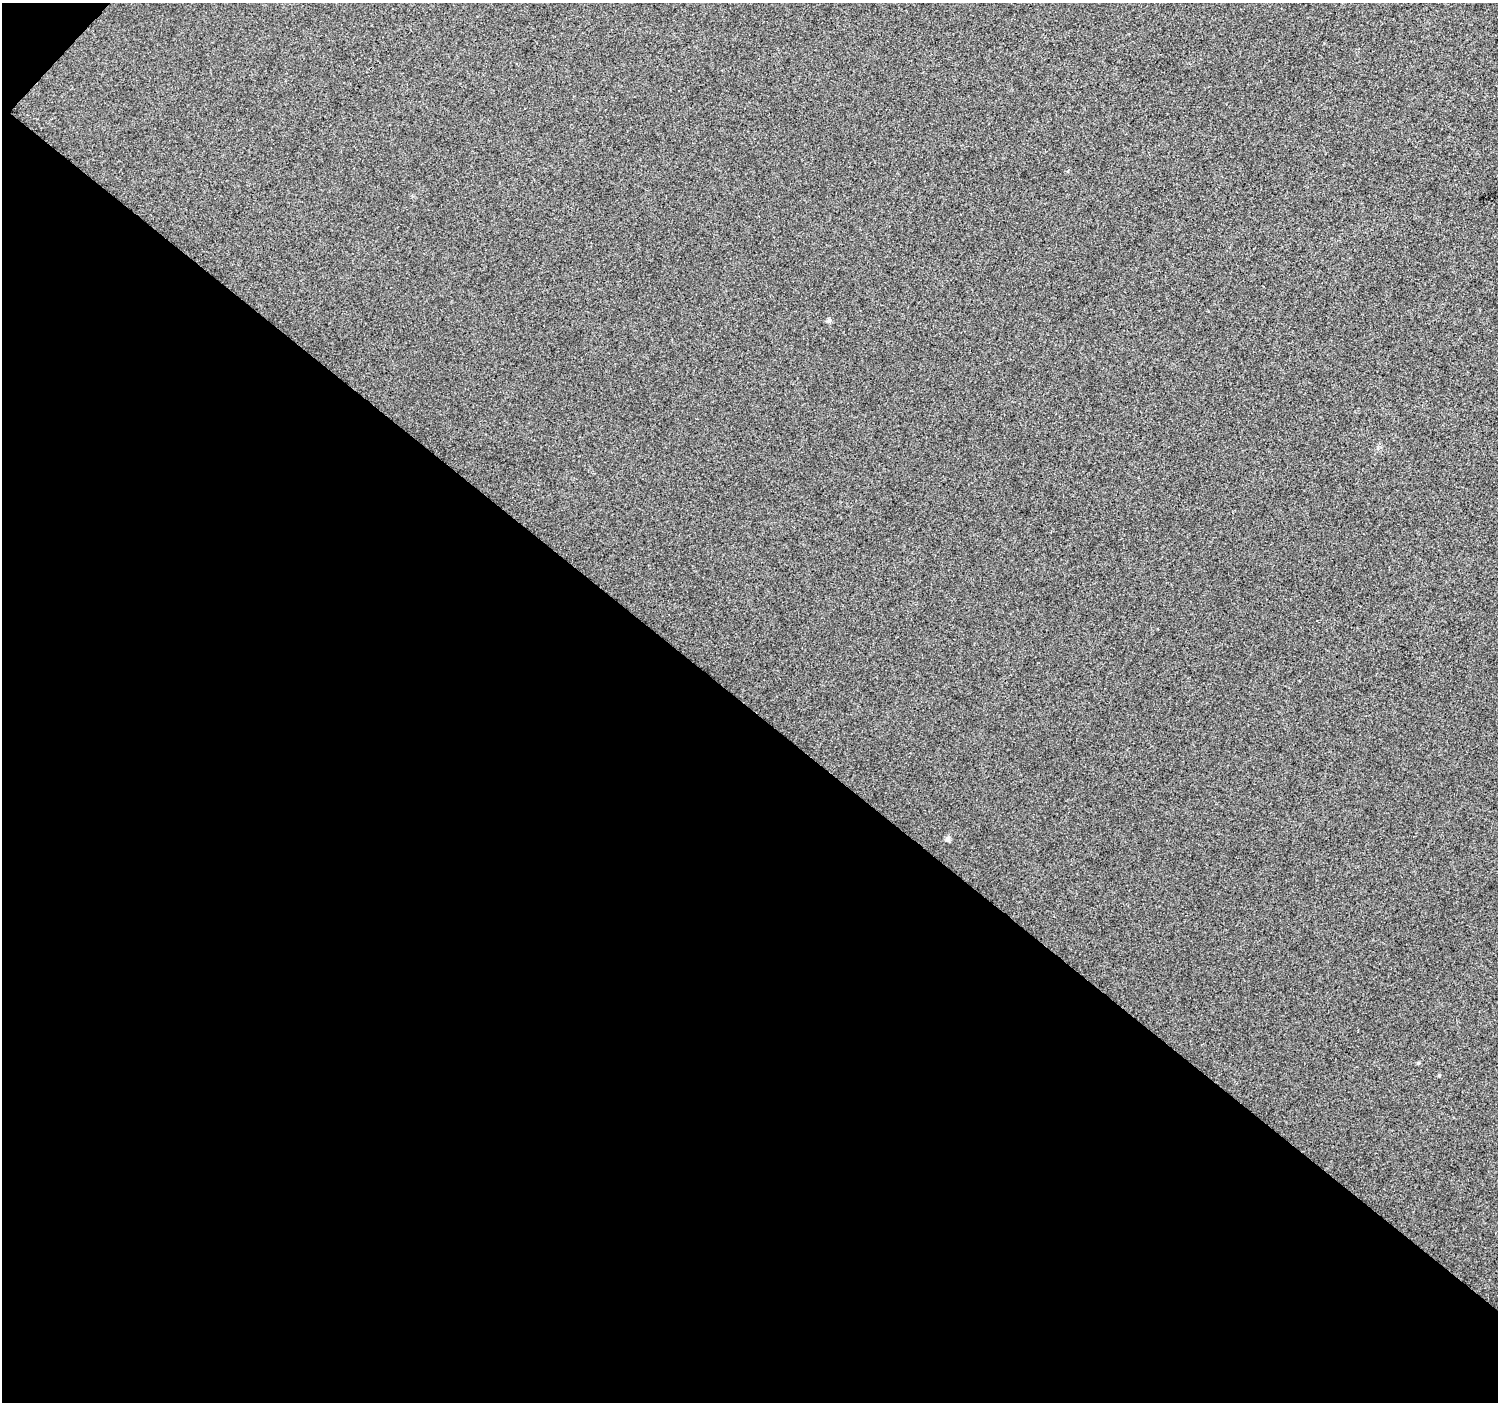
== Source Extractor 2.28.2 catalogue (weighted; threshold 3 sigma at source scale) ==
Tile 3 of 2 x 2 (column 1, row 2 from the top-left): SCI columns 1-1496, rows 92-1491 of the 2993 x 3002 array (HDU 1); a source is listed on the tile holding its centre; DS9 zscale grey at full resolution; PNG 1500 x 1404 px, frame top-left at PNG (2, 3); no overlay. Shown black and unused: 50% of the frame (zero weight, under 3 of 4 exposures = <1% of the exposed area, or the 3 px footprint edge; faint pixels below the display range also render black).
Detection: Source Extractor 2.28.2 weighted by HDU 2 'WHT'; one run over the whole footprint, this tile lists its part. Background 0.0137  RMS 0.011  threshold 0.0495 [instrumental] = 3 sigma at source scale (4.5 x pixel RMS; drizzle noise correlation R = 1.50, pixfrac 1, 0.0396/0.0396 arcsec/px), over >= 5 px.
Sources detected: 4; all 4 listed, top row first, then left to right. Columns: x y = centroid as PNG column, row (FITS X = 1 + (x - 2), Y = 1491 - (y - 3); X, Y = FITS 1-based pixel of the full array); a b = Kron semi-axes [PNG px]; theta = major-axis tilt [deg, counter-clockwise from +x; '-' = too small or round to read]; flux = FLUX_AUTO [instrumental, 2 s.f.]
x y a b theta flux
829 321 6 5 - 2.4
947 839 6 5 - 3.6
1418 1063 5 4 - 1
1439 1075 4 3 - 1.1